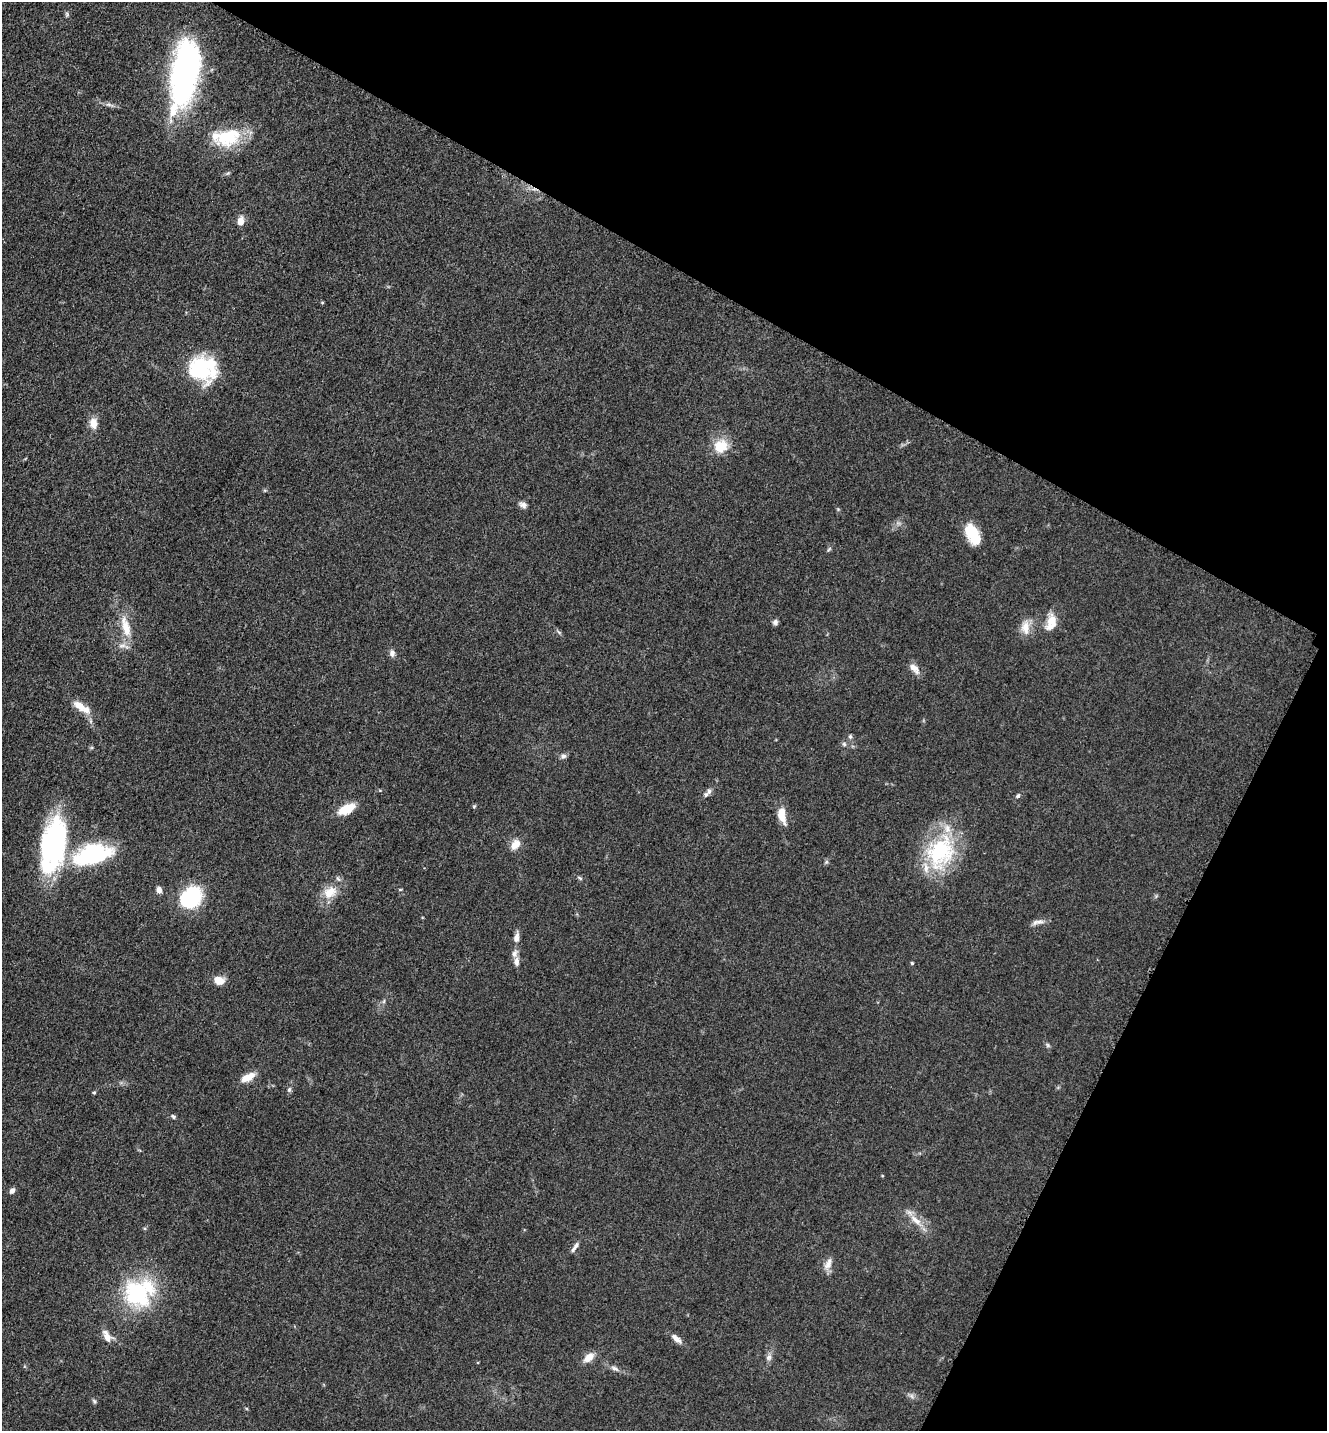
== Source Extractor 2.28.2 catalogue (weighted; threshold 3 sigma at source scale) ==
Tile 8 of 4 x 4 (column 4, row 2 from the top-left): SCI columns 4275-5599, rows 2900-4328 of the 5806 x 5775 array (HDU 1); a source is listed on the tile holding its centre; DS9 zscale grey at full resolution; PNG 1329 x 1433 px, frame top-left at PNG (2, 2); no overlay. Shown black and unused: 27% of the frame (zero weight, under 3 of 5 exposures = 4% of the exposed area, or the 3 px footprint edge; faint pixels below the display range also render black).
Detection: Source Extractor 2.28.2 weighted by HDU 2 'WHT'; one run over the whole footprint, this tile lists its part. Background 0.0634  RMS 0.006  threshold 0.027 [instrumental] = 3 sigma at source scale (4.5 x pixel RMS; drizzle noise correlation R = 1.50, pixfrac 1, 0.05/0.05 arcsec/px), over >= 5 px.
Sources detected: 75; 2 inside a brighter object's white glare — not listed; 11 inside a brighter listed object's ellipse — not listed separately; the other 62 listed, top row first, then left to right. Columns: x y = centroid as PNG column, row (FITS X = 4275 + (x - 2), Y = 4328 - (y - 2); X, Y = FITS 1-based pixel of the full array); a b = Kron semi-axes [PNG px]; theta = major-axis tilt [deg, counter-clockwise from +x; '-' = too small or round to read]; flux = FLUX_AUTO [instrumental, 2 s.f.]
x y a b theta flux
67 14 7 5 -71 1.1
185 73 63 24 80 170
228 137 33 21 19 30
228 173 6 4 18 0.87
241 221 10 7 83 4.9
322 302 5 3 - 0.58
203 369 34 29 -18 43
93 423 14 10 -85 5.5
721 446 20 18 36 13
523 505 11 7 -28 2.4
973 533 26 11 88 11
829 549 8 4 54 0.99
1051 621 18 13 84 8
775 622 7 6 - 1.8
126 627 32 11 -75 13
1025 627 20 11 -89 7.4
559 632 8 3 -45 0.98
392 653 9 7 -80 2.5
914 668 17 8 -49 4.6
79 706 17 9 -38 8
850 737 6 5 - 1.1
844 744 6 6 - 1.2
563 756 8 6 18 1.8
706 795 9 5 60 1.7
1018 796 7 5 45 1.2
474 806 6 3 19 0.66
347 809 16 8 28 16
782 815 21 9 -79 9
54 843 53 27 83 98
515 844 15 10 55 6
940 852 44 33 65 59
92 854 42 20 15 60
580 878 8 4 -35 0.99
400 889 6 3 0 0.58
159 890 7 6 - 2.9
330 892 20 14 34 11
191 898 21 16 50 51
1040 922 14 6 2 3.2
516 937 15 7 81 3.5
516 961 12 7 89 3.1
912 963 4 4 - 0.73
219 980 14 10 -15 6.2
384 1001 6 4 71 0.96
1048 1045 6 5 - 1.1
248 1077 16 8 27 8.5
289 1089 7 5 88 1.4
94 1093 4 4 - 0.73
173 1117 7 5 -39 1.1
882 1176 4 3 - 0.44
12 1191 7 5 54 2
916 1220 21 8 -40 7.9
145 1228 6 4 -19 0.88
576 1246 10 6 55 2.3
828 1264 19 8 65 4.5
139 1293 35 30 21 64
107 1337 15 10 -47 5.7
676 1339 15 7 -40 3.8
589 1357 14 8 42 6.2
769 1357 8 7 - 2.2
615 1368 12 6 -27 2.5
912 1396 7 4 -71 1.3
94 1401 6 5 - 1